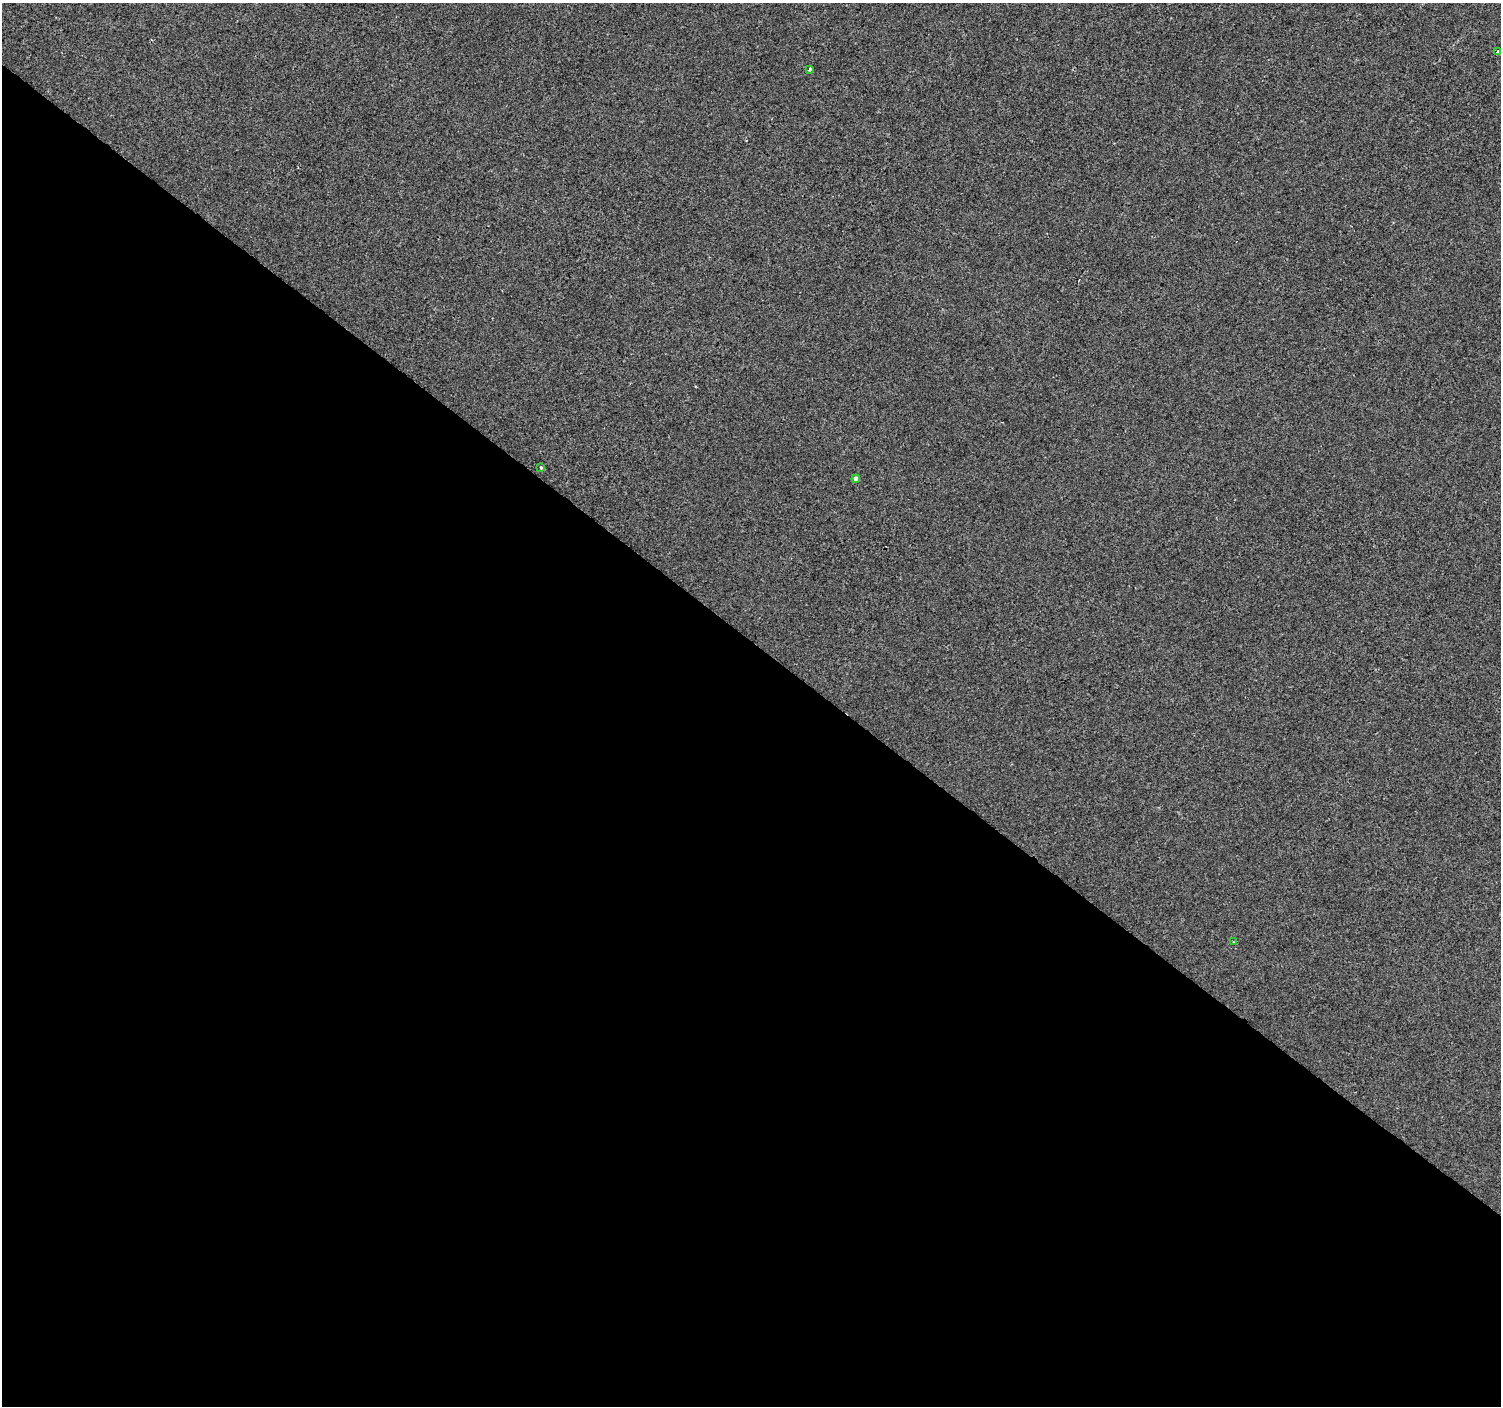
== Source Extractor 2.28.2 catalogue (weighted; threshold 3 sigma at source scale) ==
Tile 14 of 4 x 4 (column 2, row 4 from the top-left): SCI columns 1506-3004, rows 239-1642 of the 6003 x 6025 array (HDU 1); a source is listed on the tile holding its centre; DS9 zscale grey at full resolution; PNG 1503 x 1408 px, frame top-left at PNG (2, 3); each listed source drawn as its Kron ellipse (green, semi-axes under 4 px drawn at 4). Shown black and unused: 55% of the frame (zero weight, under 2 of 3 exposures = <1% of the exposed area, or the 3 px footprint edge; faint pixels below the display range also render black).
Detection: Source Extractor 2.28.2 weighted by HDU 2 'WHT'; one run over the whole footprint, this tile lists its part. Background -2.46e-04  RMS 0.0042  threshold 0.0187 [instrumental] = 3 sigma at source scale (4.5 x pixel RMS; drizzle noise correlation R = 1.50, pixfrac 1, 0.0396/0.0396 arcsec/px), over >= 5 px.
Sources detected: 5; all 5 listed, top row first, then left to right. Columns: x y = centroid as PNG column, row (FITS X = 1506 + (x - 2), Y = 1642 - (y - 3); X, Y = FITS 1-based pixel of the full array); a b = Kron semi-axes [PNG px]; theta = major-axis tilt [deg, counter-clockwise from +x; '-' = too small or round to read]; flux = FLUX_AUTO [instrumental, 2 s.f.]
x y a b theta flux
1497 52 3 3 - 2
810 69 3 3 - 1.5
541 468 4 3 - 0.56
856 479 4 4 - 1.6
1233 942 3 2 - 0.36